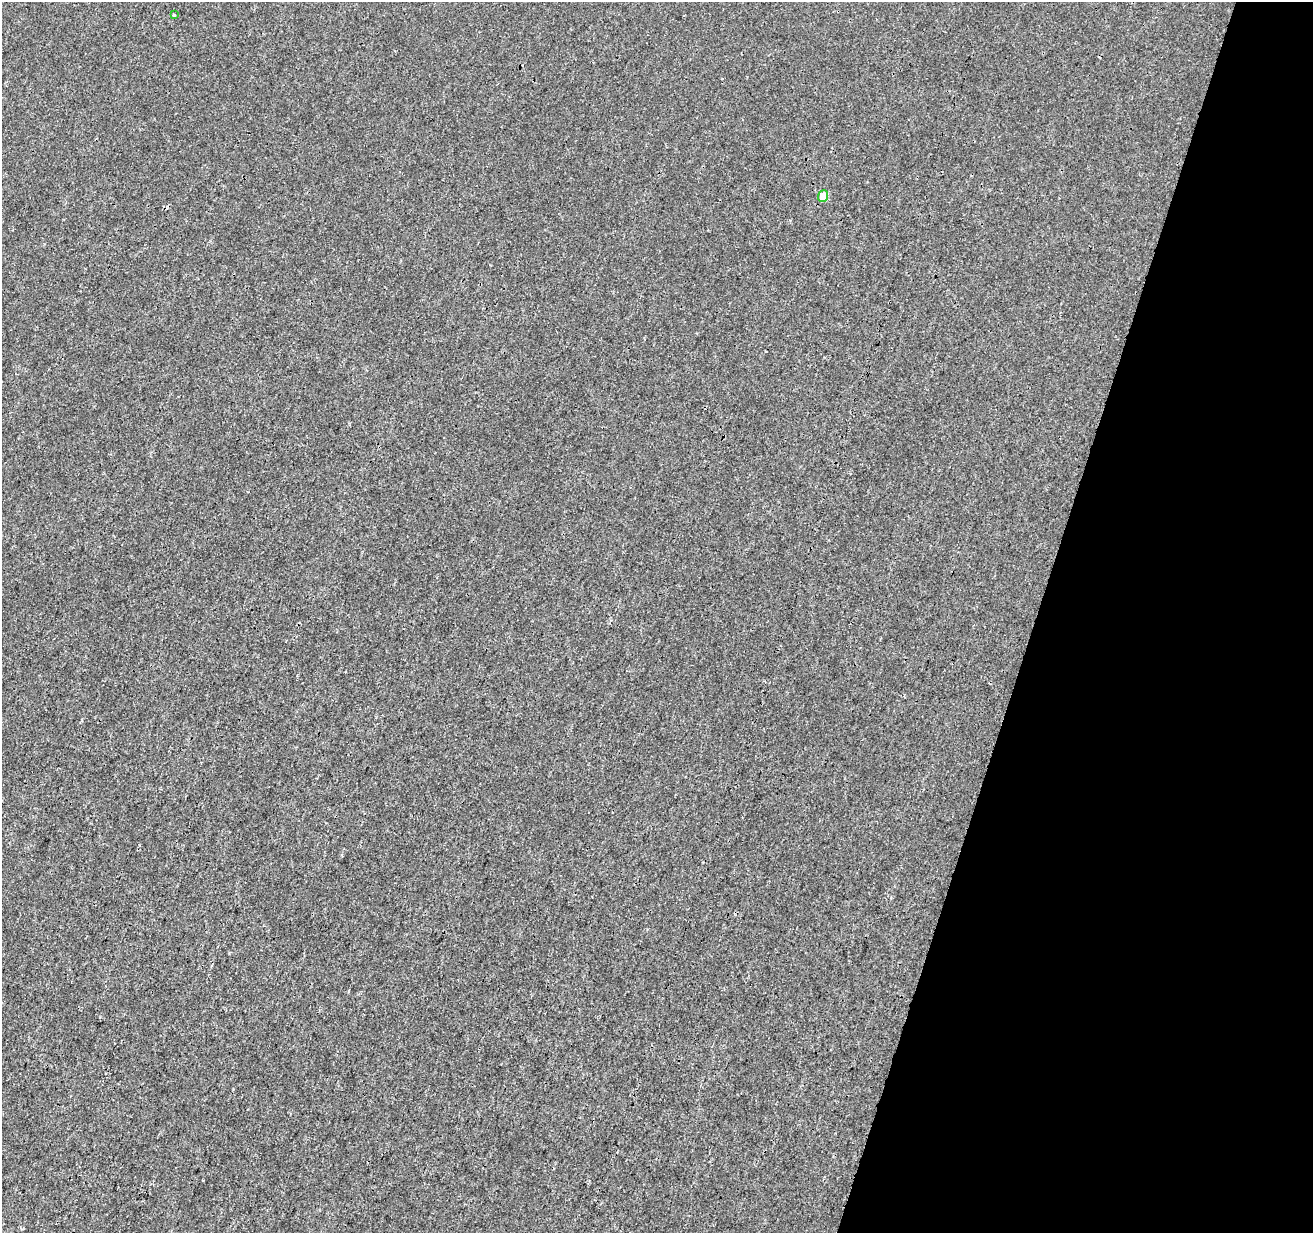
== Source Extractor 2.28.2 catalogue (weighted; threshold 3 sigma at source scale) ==
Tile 8 of 4 x 4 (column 4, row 2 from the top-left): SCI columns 3943-5253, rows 2744-3974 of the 5253 x 5424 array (HDU 1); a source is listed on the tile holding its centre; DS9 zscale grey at full resolution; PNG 1315 x 1235 px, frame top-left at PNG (2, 2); each listed source drawn as its Kron ellipse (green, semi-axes under 4 px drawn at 4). Shown black and unused: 21% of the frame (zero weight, under 3 of 4 exposures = <1% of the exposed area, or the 3 px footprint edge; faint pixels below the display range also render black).
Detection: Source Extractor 2.28.2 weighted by HDU 2 'WHT'; one run over the whole footprint, this tile lists its part. Background -9.72e-05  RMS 0.0016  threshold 0.00738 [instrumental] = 3 sigma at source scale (4.5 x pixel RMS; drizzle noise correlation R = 1.50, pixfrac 1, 0.0396/0.0396 arcsec/px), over >= 5 px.
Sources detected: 3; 1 cosmic-ray / hot-pixel residue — neither listed nor drawn; the other 2 listed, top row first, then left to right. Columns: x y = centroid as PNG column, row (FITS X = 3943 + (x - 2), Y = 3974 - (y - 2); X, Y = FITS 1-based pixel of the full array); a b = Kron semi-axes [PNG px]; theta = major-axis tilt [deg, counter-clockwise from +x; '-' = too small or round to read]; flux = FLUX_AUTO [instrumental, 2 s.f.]
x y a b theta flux
174 15 3 3 - 0.37
823 196 6 5 - 2.8